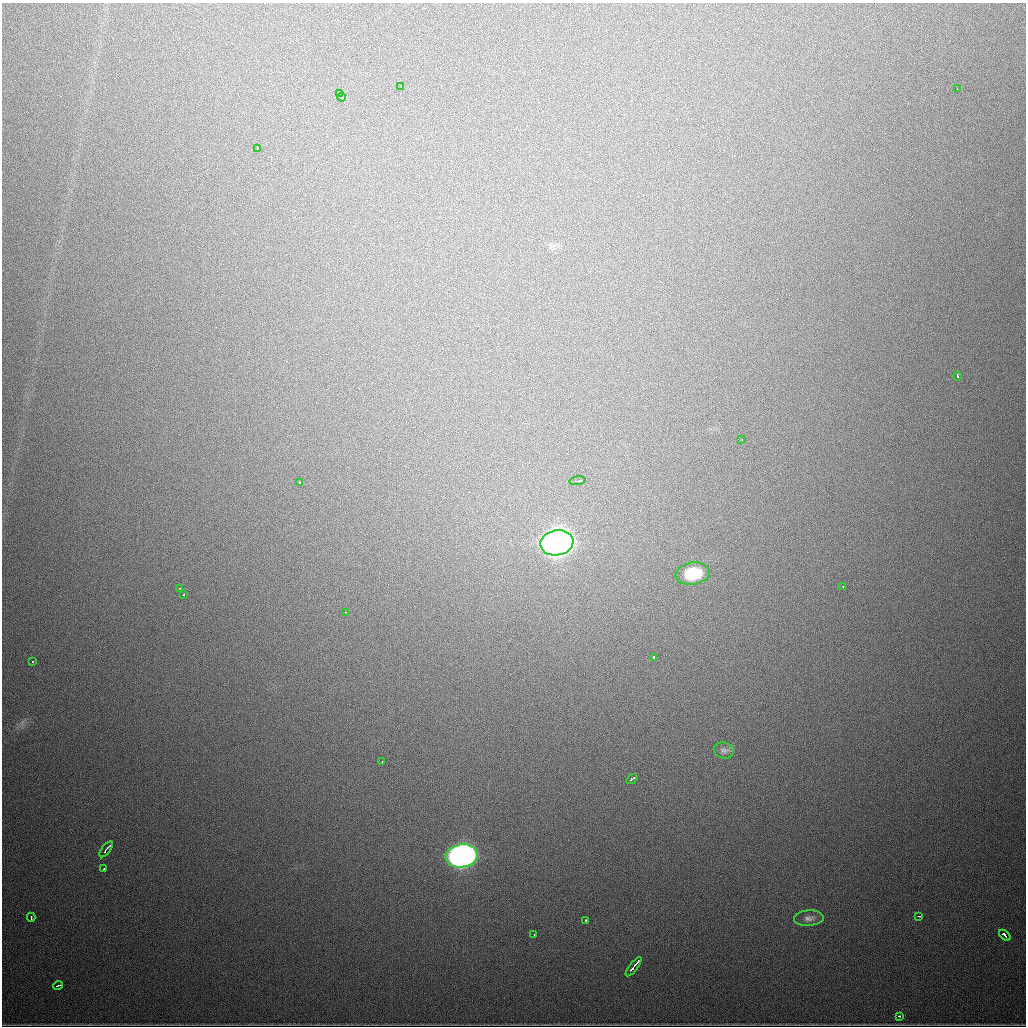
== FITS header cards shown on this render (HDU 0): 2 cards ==
NAXIS1  =                 1024
NAXIS2  =                 1024

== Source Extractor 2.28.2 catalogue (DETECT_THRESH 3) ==
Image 1024 x 1024 px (HDU 0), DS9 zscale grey, 1 PNG px = 1 image px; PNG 1028 x 1028 px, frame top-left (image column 1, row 1024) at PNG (2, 3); each listed source drawn as its Kron ellipse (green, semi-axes under 4 px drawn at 4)
Background 842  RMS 24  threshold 72.7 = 3 sigma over >= 5 px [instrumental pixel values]
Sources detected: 32; all 32 listed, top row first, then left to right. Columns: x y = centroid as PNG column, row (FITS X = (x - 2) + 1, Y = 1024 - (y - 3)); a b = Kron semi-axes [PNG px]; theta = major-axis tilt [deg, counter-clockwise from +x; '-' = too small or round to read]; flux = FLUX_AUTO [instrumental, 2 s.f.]
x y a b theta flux
401 87 3 2 - 3.4e+03
957 89 3 2 - 2.5e+03
339 94 4 3 - 6.7e+03
342 97 4 3 - 1.0e+04
257 148 2 2 - 1.1e+03
957 376 4 3 - 1.7e+04
742 440 2 2 - 1.1e+03
577 481 8 3 8 4.6e+03
299 483 4 3 - 2.9e+03
557 543 17 12 10 2.2e+06
693 574 17 11 10 7.7e+04
843 586 3 2 - 1.6e+03
179 588 3 2 - 3.4e+03
183 595 3 3 - 5.2e+03
345 612 3 2 - 4.9e+03
654 657 3 3 - 8.1e+03
32 661 3 2 - 1.9e+03
724 750 10 8 -13 5.7e+03
382 762 3 2 - 2.7e+03
632 779 6 2 35 5.2e+03
106 849 9 2 52 8.5e+03
462 856 16 11 10 9.8e+05
104 869 3 3 - 9.3e+03
918 916 4 2 - 3.8e+03
31 917 4 2 - 5.7e+03
809 918 15 7 3 8.5e+03
586 921 3 2 - 3.5e+03
534 935 3 2 - 1.4e+03
1005 935 6 3 -40 1.9e+04
634 967 12 3 52 1.7e+04
58 985 5 2 - 2.8e+03
899 1016 3 2 - 5.9e+03